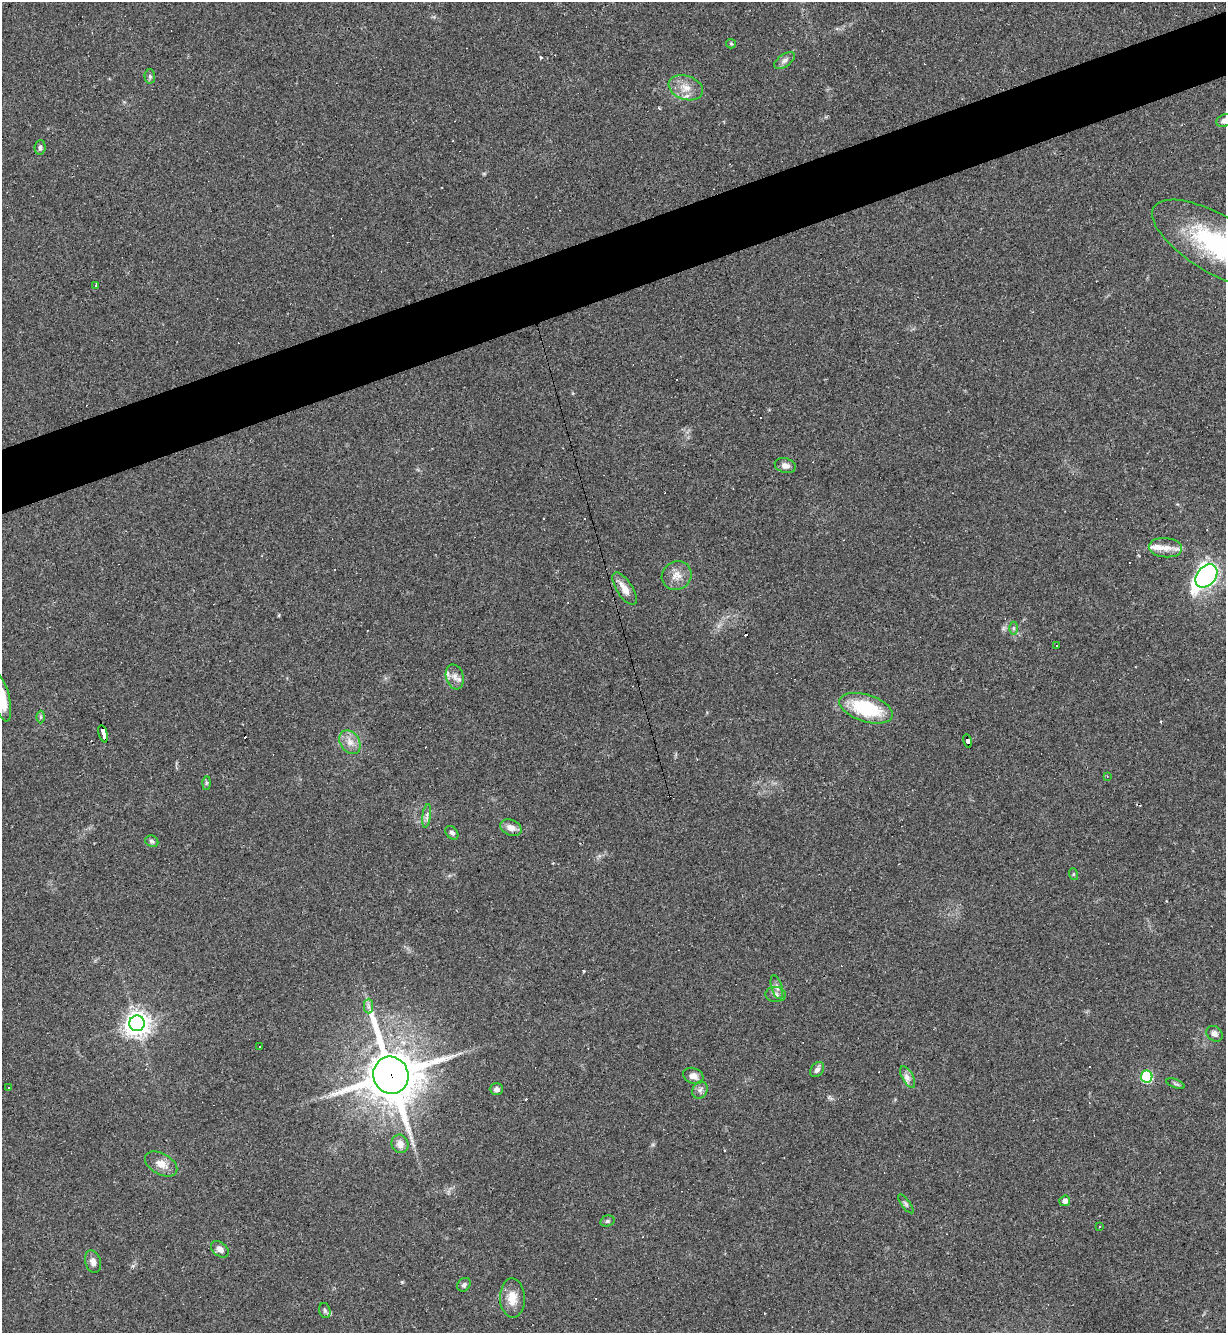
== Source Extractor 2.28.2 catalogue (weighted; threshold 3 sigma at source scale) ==
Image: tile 10 of 4 x 4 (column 2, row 3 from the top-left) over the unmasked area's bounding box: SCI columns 1370-2593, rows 1332-2662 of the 5310 x 5323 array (HDU 1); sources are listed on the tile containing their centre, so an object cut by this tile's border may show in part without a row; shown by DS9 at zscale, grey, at full resolution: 1 PNG px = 1 image px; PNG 1228 x 1335 px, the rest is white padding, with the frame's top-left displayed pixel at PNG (2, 2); every listed detection drawn as its Kron ellipse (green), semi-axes under 4 PNG px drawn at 4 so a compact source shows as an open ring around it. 5% of this frame is shown black and not used: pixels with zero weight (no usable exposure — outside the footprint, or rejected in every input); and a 3 px margin inside the footprint's outer edge (the drizzle kernel's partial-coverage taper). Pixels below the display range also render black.
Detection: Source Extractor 2.28.2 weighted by HDU 2 'WHT'; one run over the whole footprint, this tile lists its part. Background 0.0585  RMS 0.0068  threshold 0.0307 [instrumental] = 3 sigma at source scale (4.5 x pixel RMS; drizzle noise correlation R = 1.50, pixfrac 1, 0.05/0.05 arcsec/px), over >= 5 px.
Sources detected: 81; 22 cosmic-ray / hot-pixel residue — neither listed nor drawn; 4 inside a brighter listed object's ellipse — not listed separately; the other 55 listed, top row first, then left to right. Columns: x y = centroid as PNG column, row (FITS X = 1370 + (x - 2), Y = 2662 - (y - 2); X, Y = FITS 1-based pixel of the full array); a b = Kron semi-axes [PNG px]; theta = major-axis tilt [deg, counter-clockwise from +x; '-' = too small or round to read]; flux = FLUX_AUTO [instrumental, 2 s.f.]
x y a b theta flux
731 44 5 4 - 0.89
785 60 12 6 34 2.7
150 76 7 5 -87 1.4
686 88 17 12 -19 8.4
1224 121 8 6 30 3.4
40 147 7 5 83 1.8
1219 245 75 29 -30 100
95 286 3 2 - 0.63
785 466 11 7 -16 3.7
1165 548 16 9 -5 7.4
677 575 15 14 - 7.1
1206 576 13 9 50 240
624 589 19 8 -56 6.9
1014 628 6 4 -90 1.3
1057 646 3 3 - 6.9
455 677 13 8 -74 4.3
2 698 24 8 -77 18
866 708 27 13 -18 43
40 717 6 4 -90 0.98
103 734 9 3 -74 100
967 741 6 4 -76 87
350 742 13 9 -55 5.6
1107 776 3 3 - 0.57
206 783 6 4 88 1.1
427 816 12 4 82 2.2
511 828 11 7 -22 4.9
452 833 7 5 -48 1.9
152 841 7 5 -29 1.6
1073 874 6 4 -72 0.8
777 987 12 5 -73 2.7
776 995 10 7 -4 2.8
369 1006 7 4 -90 2
137 1023 8 7 - 630
1214 1034 9 7 -39 3
260 1047 2 2 - 0.55
817 1070 8 6 50 2.4
391 1075 19 17 -69 3300
693 1076 10 7 -23 3.8
908 1077 12 5 -61 3.4
1147 1077 6 5 - 66
1175 1084 10 3 -21 1.1
9 1087 3 2 - 0.64
496 1089 6 6 - 2.4
700 1090 9 7 62 2.5
400 1144 9 8 - 4.6
161 1164 17 10 -29 6.9
1065 1201 5 5 - 3.6
906 1204 11 4 -54 1.5
607 1221 7 5 17 1.5
1100 1226 3 3 - 1.4
220 1249 10 7 -39 3.4
93 1262 11 8 -74 3.2
464 1285 7 6 - 1.9
512 1298 20 12 -88 9.8
325 1311 8 5 -74 1.5
Overlapping masked pixels (flux is a lower limit): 3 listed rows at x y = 103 734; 967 741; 391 1075
Isophote crosses this tile's border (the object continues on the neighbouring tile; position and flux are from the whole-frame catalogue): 3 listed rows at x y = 1224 121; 1219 245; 2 698